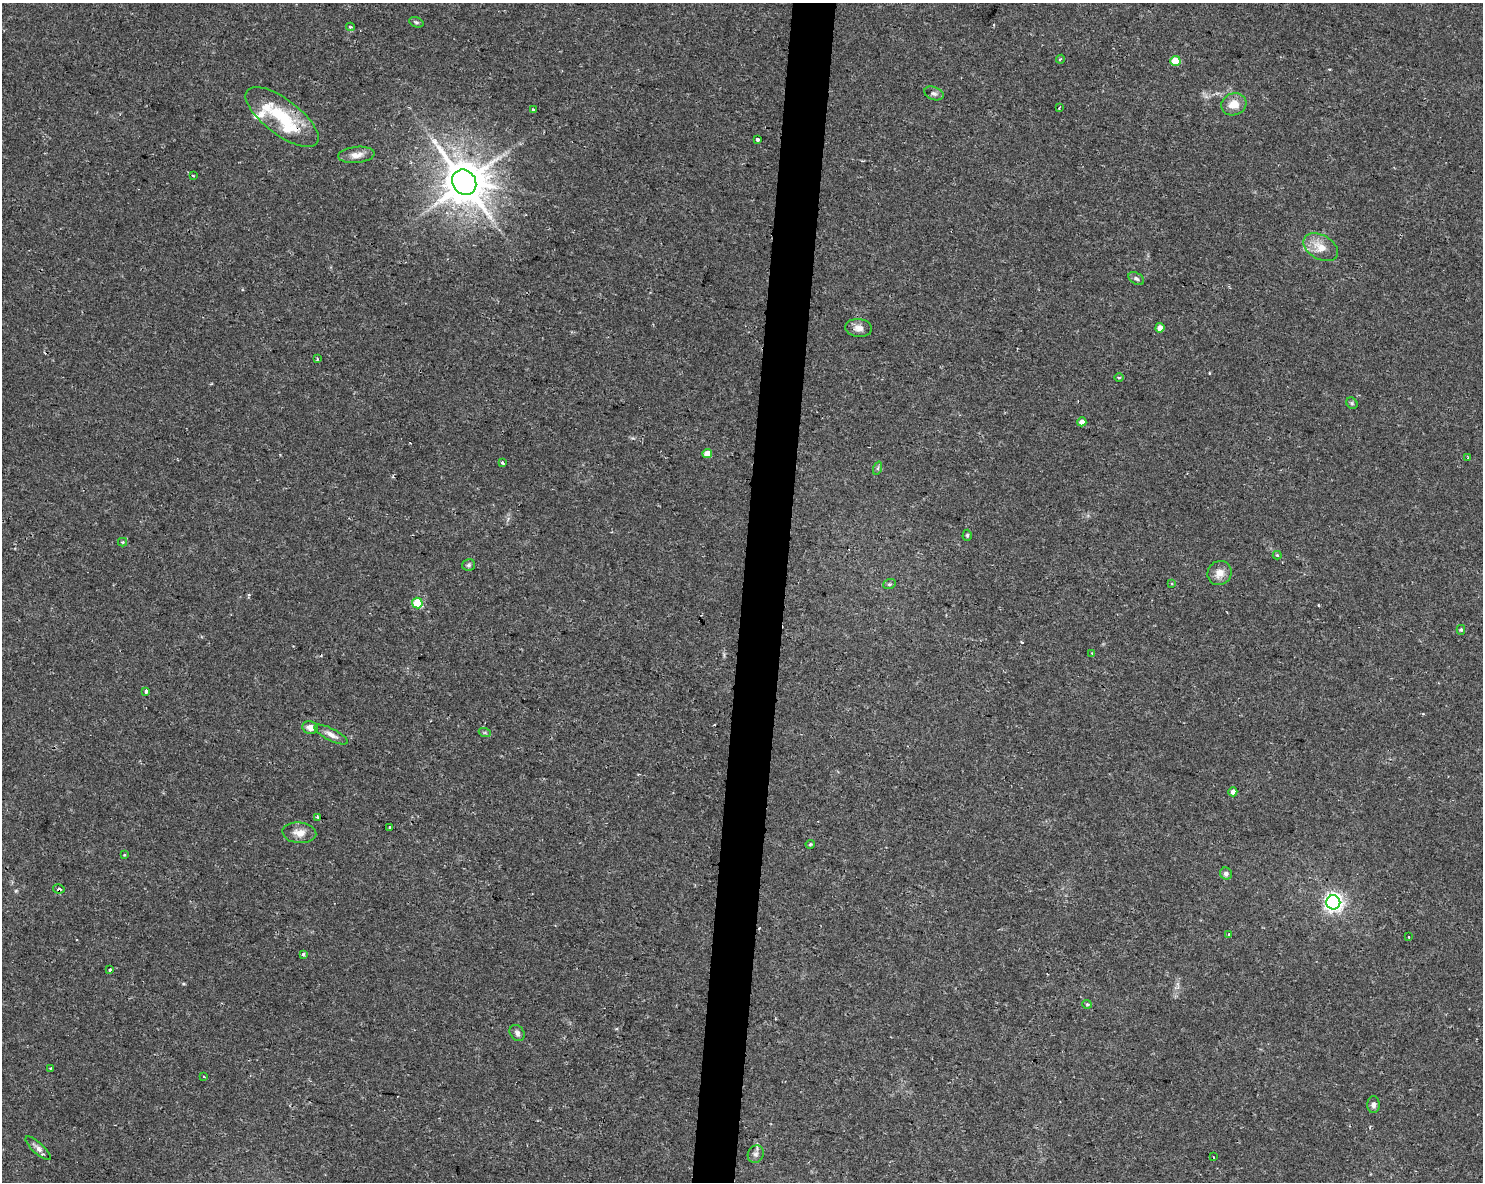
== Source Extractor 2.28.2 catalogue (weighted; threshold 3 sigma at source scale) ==
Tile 5 of 3 x 4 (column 2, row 2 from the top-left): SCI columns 1768-3248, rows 2363-3542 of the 4958 x 4735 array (HDU 1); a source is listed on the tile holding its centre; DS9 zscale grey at full resolution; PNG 1485 x 1184 px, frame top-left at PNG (2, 3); each listed source drawn as its Kron ellipse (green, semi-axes under 4 px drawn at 4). Shown black and unused: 3% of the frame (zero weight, under 2 of 3 exposures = <1% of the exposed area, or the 3 px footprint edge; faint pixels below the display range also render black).
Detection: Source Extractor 2.28.2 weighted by HDU 2 'WHT'; one run over the whole footprint, this tile lists its part. Background 0.0302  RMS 0.0033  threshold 0.0149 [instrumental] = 3 sigma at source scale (4.5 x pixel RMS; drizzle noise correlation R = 1.50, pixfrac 1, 0.0396/0.0396 arcsec/px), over >= 5 px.
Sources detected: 65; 2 cosmic-ray / hot-pixel residue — neither listed nor drawn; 3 inside a brighter listed object's ellipse — not listed separately; the other 60 listed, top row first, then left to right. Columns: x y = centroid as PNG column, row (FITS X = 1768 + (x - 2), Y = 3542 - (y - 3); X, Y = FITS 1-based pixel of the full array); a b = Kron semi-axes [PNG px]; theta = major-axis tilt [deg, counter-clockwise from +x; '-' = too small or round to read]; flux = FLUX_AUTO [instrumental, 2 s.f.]
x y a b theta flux
416 22 7 5 -19 0.55
350 27 4 3 - 0.41
1060 59 4 3 - 0.4
1175 61 5 5 - 7.5
934 93 10 6 -21 1
1234 104 13 11 17 4.5
1059 108 3 2 - 0.31
533 110 4 3 - 0.94
282 117 44 17 -37 17
758 140 3 3 - 2.7
356 155 18 8 6 2.9
193 175 4 2 - 0.25
464 182 13 11 -51 1300
1321 247 19 12 -29 5.1
1136 279 8 5 -32 0.83
859 328 13 9 -6 2.2
1160 328 4 4 - 2
317 359 3 3 - 0.35
1119 378 4 3 - 0.37
1352 403 6 5 - 0.51
1082 422 5 4 - 1.8
707 453 5 4 - 4
1468 457 3 2 - 0.27
502 462 3 3 - 0.64
878 468 7 4 71 0.59
967 535 5 4 - 0.5
123 542 4 4 - 0.41
1277 555 4 4 - 0.46
469 565 6 6 - 0.79
1219 573 12 11 - 3.2
889 584 6 5 - 0.52
1172 584 4 3 - 0.4
417 603 5 5 - 14
1461 630 5 4 - 0.42
1092 654 3 3 - 0.67
146 691 4 3 - 1
310 727 8 6 -8 2.2
485 733 6 4 -19 0.47
331 734 18 6 -27 2.2
1233 792 4 4 - 1.6
317 817 3 3 - 0.62
390 828 3 3 - 1.3
299 833 17 10 -5 3.4
810 844 4 4 - 0.43
124 855 4 3 - 0.27
1226 874 6 6 - 1
59 889 6 4 -10 0.98
1333 902 7 7 - 160
1228 935 3 3 - 2.1
1409 937 3 2 - 0.34
303 954 4 3 - 0.61
110 970 3 3 - 1.5
1087 1004 5 4 - 0.39
517 1033 8 6 -52 1.1
51 1068 3 2 - 0.32
204 1077 4 2 - 0.3
1373 1105 8 6 -89 1.1
38 1148 16 5 -42 1.6
756 1154 9 7 62 1.3
1213 1157 3 2 - 0.31
Overlapping masked pixels (flux is a lower limit): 2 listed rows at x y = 282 117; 59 889